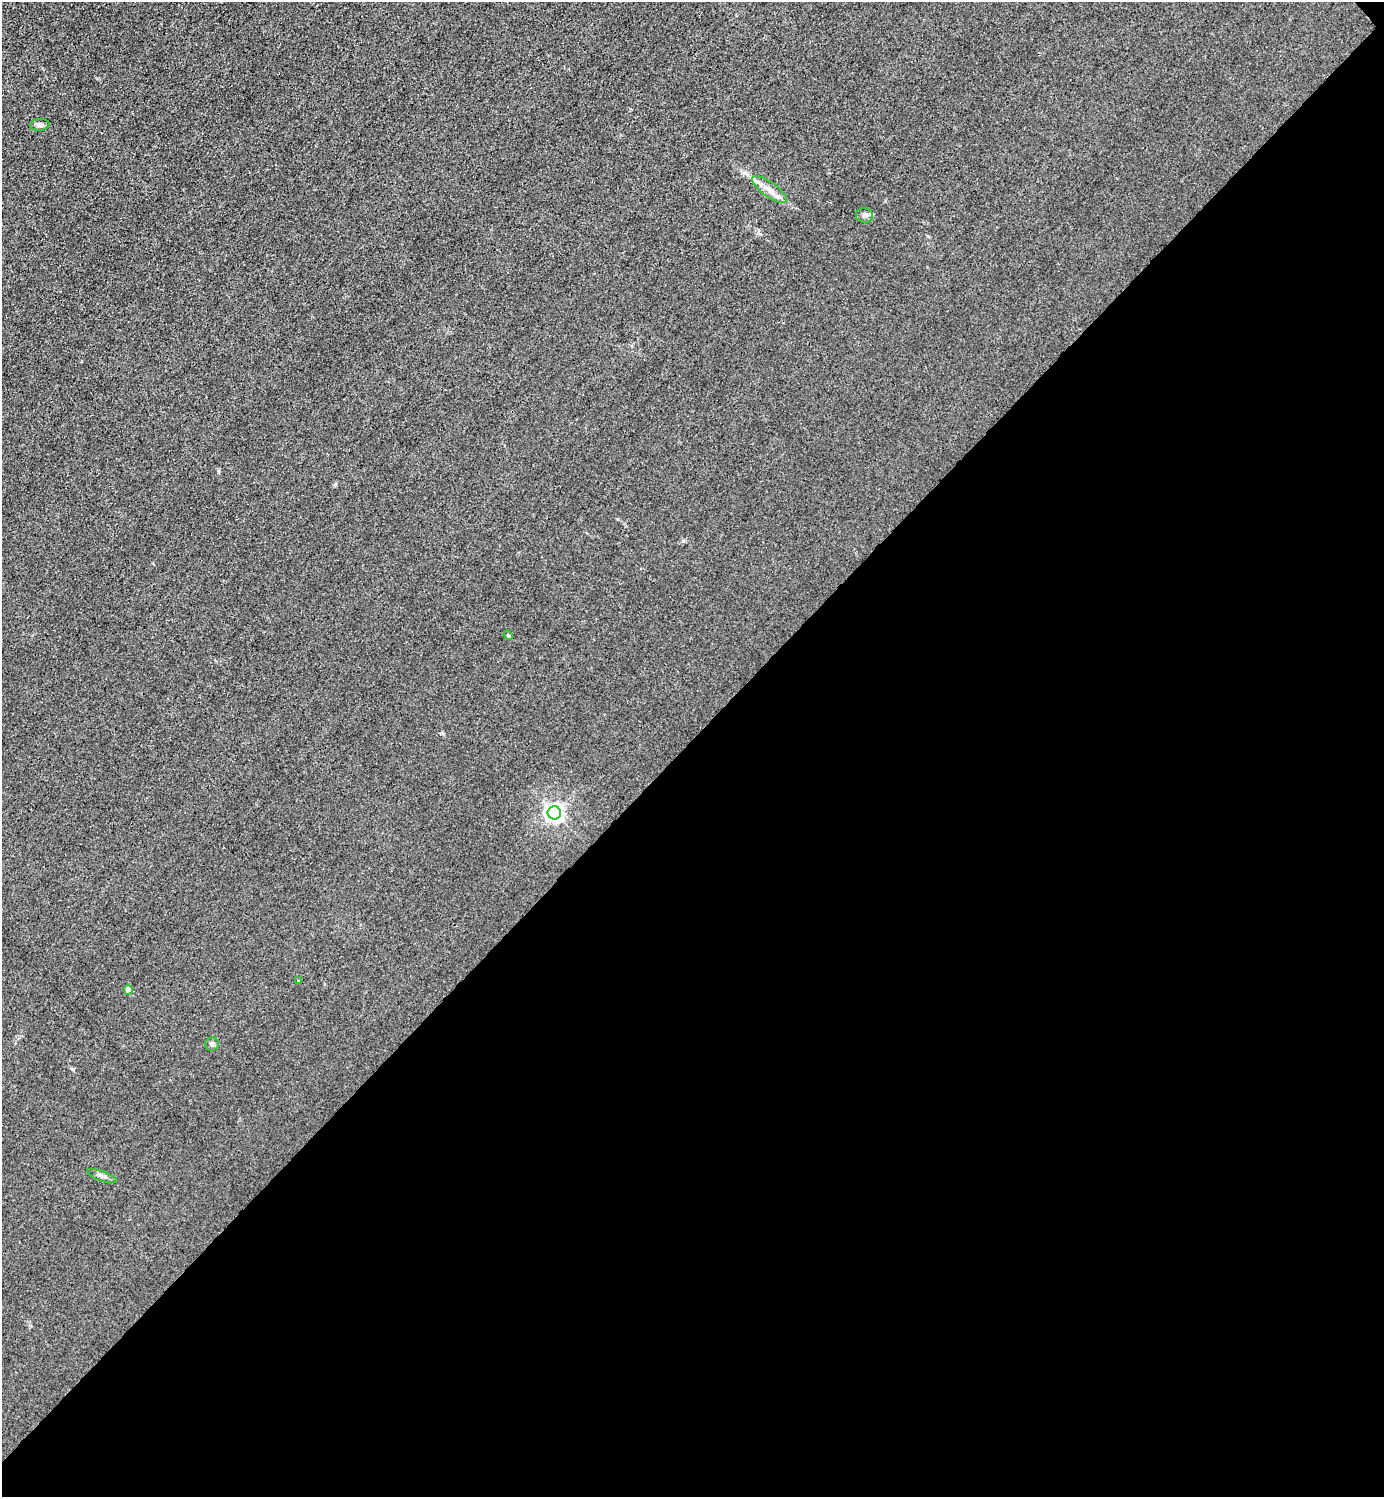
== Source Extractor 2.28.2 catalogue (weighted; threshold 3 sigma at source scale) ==
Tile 12 of 4 x 4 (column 4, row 3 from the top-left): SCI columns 4446-5827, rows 1498-2992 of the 5985 x 5985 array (HDU 1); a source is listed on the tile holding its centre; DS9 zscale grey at full resolution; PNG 1386 x 1499 px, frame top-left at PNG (2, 2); each listed source drawn as its Kron ellipse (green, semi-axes under 4 px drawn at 4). Shown black and unused: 51% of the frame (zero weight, under 3 of 4 exposures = <1% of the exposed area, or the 3 px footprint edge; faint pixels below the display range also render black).
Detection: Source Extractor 2.28.2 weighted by HDU 2 'WHT'; one run over the whole footprint, this tile lists its part. Background 0.0214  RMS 0.0062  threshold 0.028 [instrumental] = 3 sigma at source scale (4.5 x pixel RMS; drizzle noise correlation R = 1.50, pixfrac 1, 0.05/0.05 arcsec/px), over >= 5 px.
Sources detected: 9; all 9 listed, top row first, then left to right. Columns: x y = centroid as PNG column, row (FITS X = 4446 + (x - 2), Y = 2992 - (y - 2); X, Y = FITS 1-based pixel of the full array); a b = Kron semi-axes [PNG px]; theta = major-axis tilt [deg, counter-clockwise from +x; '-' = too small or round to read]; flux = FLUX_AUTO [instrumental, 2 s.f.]
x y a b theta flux
40 125 9 6 7 1.9
769 189 21 7 -36 6.1
864 215 9 7 -10 2
508 635 5 4 - 0.79
554 813 7 6 - 260
299 981 4 3 - 1.4
128 990 4 4 - 7.1
212 1044 7 6 - 1.9
102 1176 15 5 -20 2.3